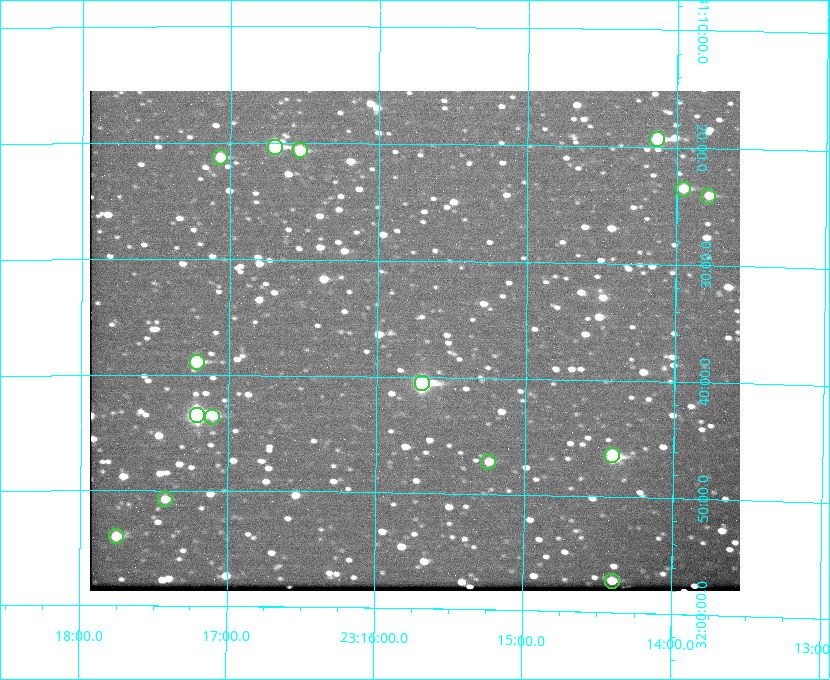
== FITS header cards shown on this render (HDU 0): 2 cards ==
NAXIS1  =                  650 / Width of table row in bytes
NAXIS2  =                  500 / Number of rows in table

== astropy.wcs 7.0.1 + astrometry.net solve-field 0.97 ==
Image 650 x 500 px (HDU 0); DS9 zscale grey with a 90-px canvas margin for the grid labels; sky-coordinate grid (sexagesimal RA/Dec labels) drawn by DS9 from the SOLVED WCS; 15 Tycho-2 reference stars matched to detected sources circled (green)
Header WCS: none
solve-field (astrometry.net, Tycho-2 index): SOLVED blind (the file carries no WCS)
Solved WCS: RA---TAN-SIP/DEC--TAN-SIP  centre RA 23:15:45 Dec +31:37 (348.94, +31.61 deg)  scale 5.16 arcsec/px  FOV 55.9' x 43.0'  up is +179 deg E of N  parity flipped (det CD > 0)
(file carries no celestial WCS; the grid is the blind solution)
Tycho-2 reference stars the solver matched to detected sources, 15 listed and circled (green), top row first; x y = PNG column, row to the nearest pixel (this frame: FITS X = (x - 90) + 1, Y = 500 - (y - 91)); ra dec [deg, ICRS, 3 dp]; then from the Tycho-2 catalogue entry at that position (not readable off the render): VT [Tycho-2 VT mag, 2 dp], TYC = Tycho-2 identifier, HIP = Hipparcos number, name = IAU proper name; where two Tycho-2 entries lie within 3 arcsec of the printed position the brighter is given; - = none
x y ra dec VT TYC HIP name
657 139 348.533 +31.321 8.95 2751-241-1 - -
275 147 349.176 +31.338 8.87 2752-38-1 - -
300 150 349.134 +31.344 10.32 2752-30-1 - -
220 157 349.268 +31.354 10.15 2752-13-1 - -
683 189 348.489 +31.392 10.19 2751-871-1 - -
708 196 348.446 +31.401 10.83 2751-661-1 - -
197 362 349.305 +31.647 9.68 2752-19-1 - -
422 383 348.924 +31.676 7.66 2752-472-1 114838 -
197 415 349.304 +31.724 8.18 2752-1095-1 114975 -
212 417 349.277 +31.726 11.07 2752-324-1 - -
612 455 348.603 +31.774 10.34 2751-877-1 - -
488 462 348.810 +31.787 10.96 2752-75-1 - -
165 499 349.356 +31.845 11.03 2752-240-1 - -
116 536 349.438 +31.899 10.25 2756-491-1 - -
612 581 348.600 +31.955 10.66 2755-75-1 - -